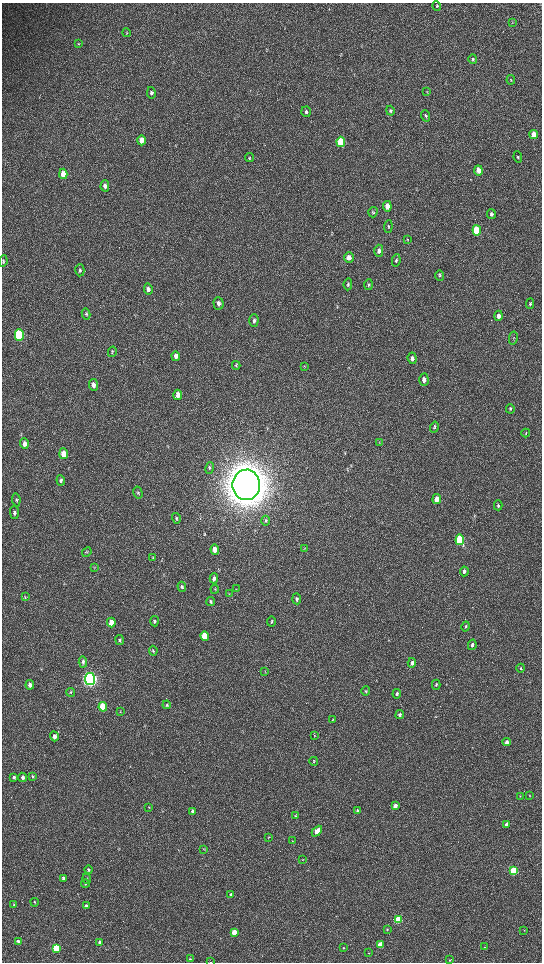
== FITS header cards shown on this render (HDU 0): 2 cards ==
NAXIS1  =                 1080 / length of data axis 1
NAXIS2  =                 1920 / length of data axis 2

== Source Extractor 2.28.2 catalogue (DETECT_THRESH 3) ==
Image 1080 x 1920 px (HDU 0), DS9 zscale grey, zoomed out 1/2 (1 PNG px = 2 x 2 image px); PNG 544 x 964 px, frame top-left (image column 1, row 1919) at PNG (2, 3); each listed source drawn as its Kron ellipse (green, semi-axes under 4 px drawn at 4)
Background 517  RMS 35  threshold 105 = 3 sigma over >= 5 px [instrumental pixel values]
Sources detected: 150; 4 cannot appear on this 1/2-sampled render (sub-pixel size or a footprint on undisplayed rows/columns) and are neither listed nor drawn; the other 146 listed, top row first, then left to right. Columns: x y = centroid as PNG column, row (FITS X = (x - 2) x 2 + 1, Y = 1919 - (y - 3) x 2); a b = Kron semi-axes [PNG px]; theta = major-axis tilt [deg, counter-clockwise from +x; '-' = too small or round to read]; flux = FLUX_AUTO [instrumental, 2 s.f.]
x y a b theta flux
437 6 5 3 - 9.9e+03
512 22 4 3 - 4.8e+03
126 33 4 2 - 5.0e+03
78 44 4 4 - 6.5e+03
473 59 4 3 - 1.3e+04
511 80 5 3 - 7.2e+03
427 92 3 2 - 4.0e+03
151 93 6 4 -78 1.5e+04
390 111 5 4 - 1.2e+04
306 112 5 5 - 1.3e+04
426 116 6 4 -70 1.2e+04
534 134 4 3 - 1.2e+05
141 140 5 4 - 6.2e+04
341 142 5 4 - 3.9e+05
250 157 5 3 - 6.2e+03
518 157 6 3 -82 8.4e+03
478 170 5 4 - 4.7e+04
63 174 5 4 - 1.1e+05
105 186 6 4 87 3.4e+04
387 206 5 4 - 7.2e+04
373 212 5 4 - 1.1e+04
491 214 5 4 - 1.8e+04
388 226 6 3 83 9.2e+03
477 230 5 4 - 3.3e+05
408 239 4 3 - 4.9e+03
379 251 6 4 -88 2.8e+04
349 258 5 4 - 4.4e+04
396 260 6 3 79 1.1e+04
3 261 6 3 81 9.4e+03
80 270 6 4 87 1.4e+04
440 275 5 3 - 9.3e+03
348 284 6 4 84 1.4e+04
368 285 5 3 - 9.5e+03
148 289 6 4 -84 3.0e+04
218 303 6 5 - 2.7e+04
530 304 5 3 - 1.0e+04
86 314 5 4 - 9.5e+03
498 316 5 4 - 2.9e+04
254 321 6 4 87 1.6e+04
19 335 5 4 - 9.8e+05
513 338 6 3 80 6.7e+03
112 352 5 3 - 6.9e+03
176 356 5 4 - 3.3e+04
412 358 6 4 -84 2.7e+04
236 365 4 3 - 6.1e+03
304 366 4 2 - 4.0e+03
424 380 6 4 -89 3.2e+04
93 385 6 4 -84 3.4e+04
178 395 5 4 - 5.0e+04
510 409 5 3 - 9.6e+03
434 427 5 4 - 1.2e+04
526 433 4 3 - 7.0e+03
24 443 5 4 - 3.9e+04
379 443 3 3 - 4.6e+03
64 454 5 4 - 1.2e+05
210 468 6 4 79 1.1e+04
61 480 5 4 - 1.4e+04
246 485 15 13 -89 2.6e+07
138 493 6 4 -77 1.1e+04
437 499 5 4 - 7.2e+04
16 500 6 4 -81 1.4e+04
498 505 5 3 - 1.1e+04
14 513 6 4 -88 1.5e+04
176 518 5 4 - 9.5e+03
265 521 5 3 - 7.9e+03
460 540 5 4 - 8.8e+05
304 548 3 2 - 3.5e+03
215 549 5 4 - 7.1e+04
87 552 5 3 - 7.8e+03
153 558 3 3 - 5.1e+03
94 567 4 3 - 6.3e+03
464 571 5 3 - 1.9e+04
214 578 5 4 - 2.1e+04
182 587 5 4 - 1.0e+04
215 589 4 2 - 4.5e+03
236 589 3 2 - 3.2e+03
229 594 3 2 - 4.1e+03
25 597 4 3 - 6.0e+03
297 599 5 3 - 1.3e+04
211 601 4 4 - 1.3e+04
154 621 5 4 - 1.5e+04
111 622 5 4 - 8.1e+04
272 622 5 3 - 8.0e+03
466 627 5 3 - 7.7e+03
205 636 4 4 - 1.8e+05
119 640 5 3 - 1.1e+04
472 645 5 4 - 2.0e+04
153 651 5 3 - 7.4e+03
83 662 6 4 -85 1.9e+04
412 663 5 4 - 2.4e+04
521 668 4 3 - 5.9e+03
265 672 3 1 - 3.2e+03
90 679 6 5 - 3.7e+06
30 685 5 4 - 3.3e+04
436 685 5 3 - 9.2e+03
366 691 4 4 - 7.9e+03
70 692 4 4 - 7.5e+03
397 694 5 3 - 1.4e+04
167 705 4 4 - 9.1e+03
103 707 5 4 - 4.6e+05
120 712 4 2 - 4.2e+03
400 715 4 4 - 1.8e+04
333 720 4 2 - 4.6e+03
314 735 3 3 - 4.8e+03
54 736 5 4 - 3.5e+04
507 742 4 3 - 2.0e+04
314 761 4 3 - 6.7e+03
33 776 4 4 - 9.7e+03
14 777 4 3 - 1.3e+04
22 777 5 4 - 1.9e+04
520 796 3 2 - 3.2e+03
530 796 3 2 - 4.0e+03
395 806 4 3 - 3.6e+04
149 807 3 2 - 4.6e+03
193 811 4 3 - 2.7e+04
358 811 4 4 - 1.2e+04
295 816 4 4 - 7.4e+03
506 824 3 3 - 1.6e+04
317 831 6 4 46 6.4e+04
269 837 3 2 - 3.8e+03
292 841 3 2 - 3.4e+03
204 849 3 2 - 4.1e+03
302 859 3 2 - 3.0e+03
89 870 4 4 - 9.6e+03
514 871 4 3 - 5.7e+05
63 878 4 4 - 1.9e+04
87 879 5 4 - 1.1e+04
85 883 4 4 - 1.0e+04
231 895 3 3 - 2.0e+04
35 902 4 3 - 7.0e+03
14 904 4 4 - 8.7e+03
86 906 4 3 - 1.4e+04
398 919 4 3 - 4.7e+05
387 929 4 3 - 6.0e+03
524 930 3 3 - 3.4e+03
234 932 3 3 - 1.0e+05
18 941 4 3 - 2.7e+04
100 942 3 3 - 2.5e+04
380 945 3 3 - 1.4e+05
485 947 2 2 - 2.9e+03
57 948 4 3 - 4.3e+05
344 948 3 3 - 5.6e+03
369 953 2 2 - 2.6e+03
190 959 4 3 - 6.1e+03
449 960 3 3 - 5.1e+03
210 962 3 1 - 2.9e+03
At the frame edge (FLAGS 8, measured only in part): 1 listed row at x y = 210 962
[4 sub-pixel or undisplayed-footprint detections neither listed nor drawn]